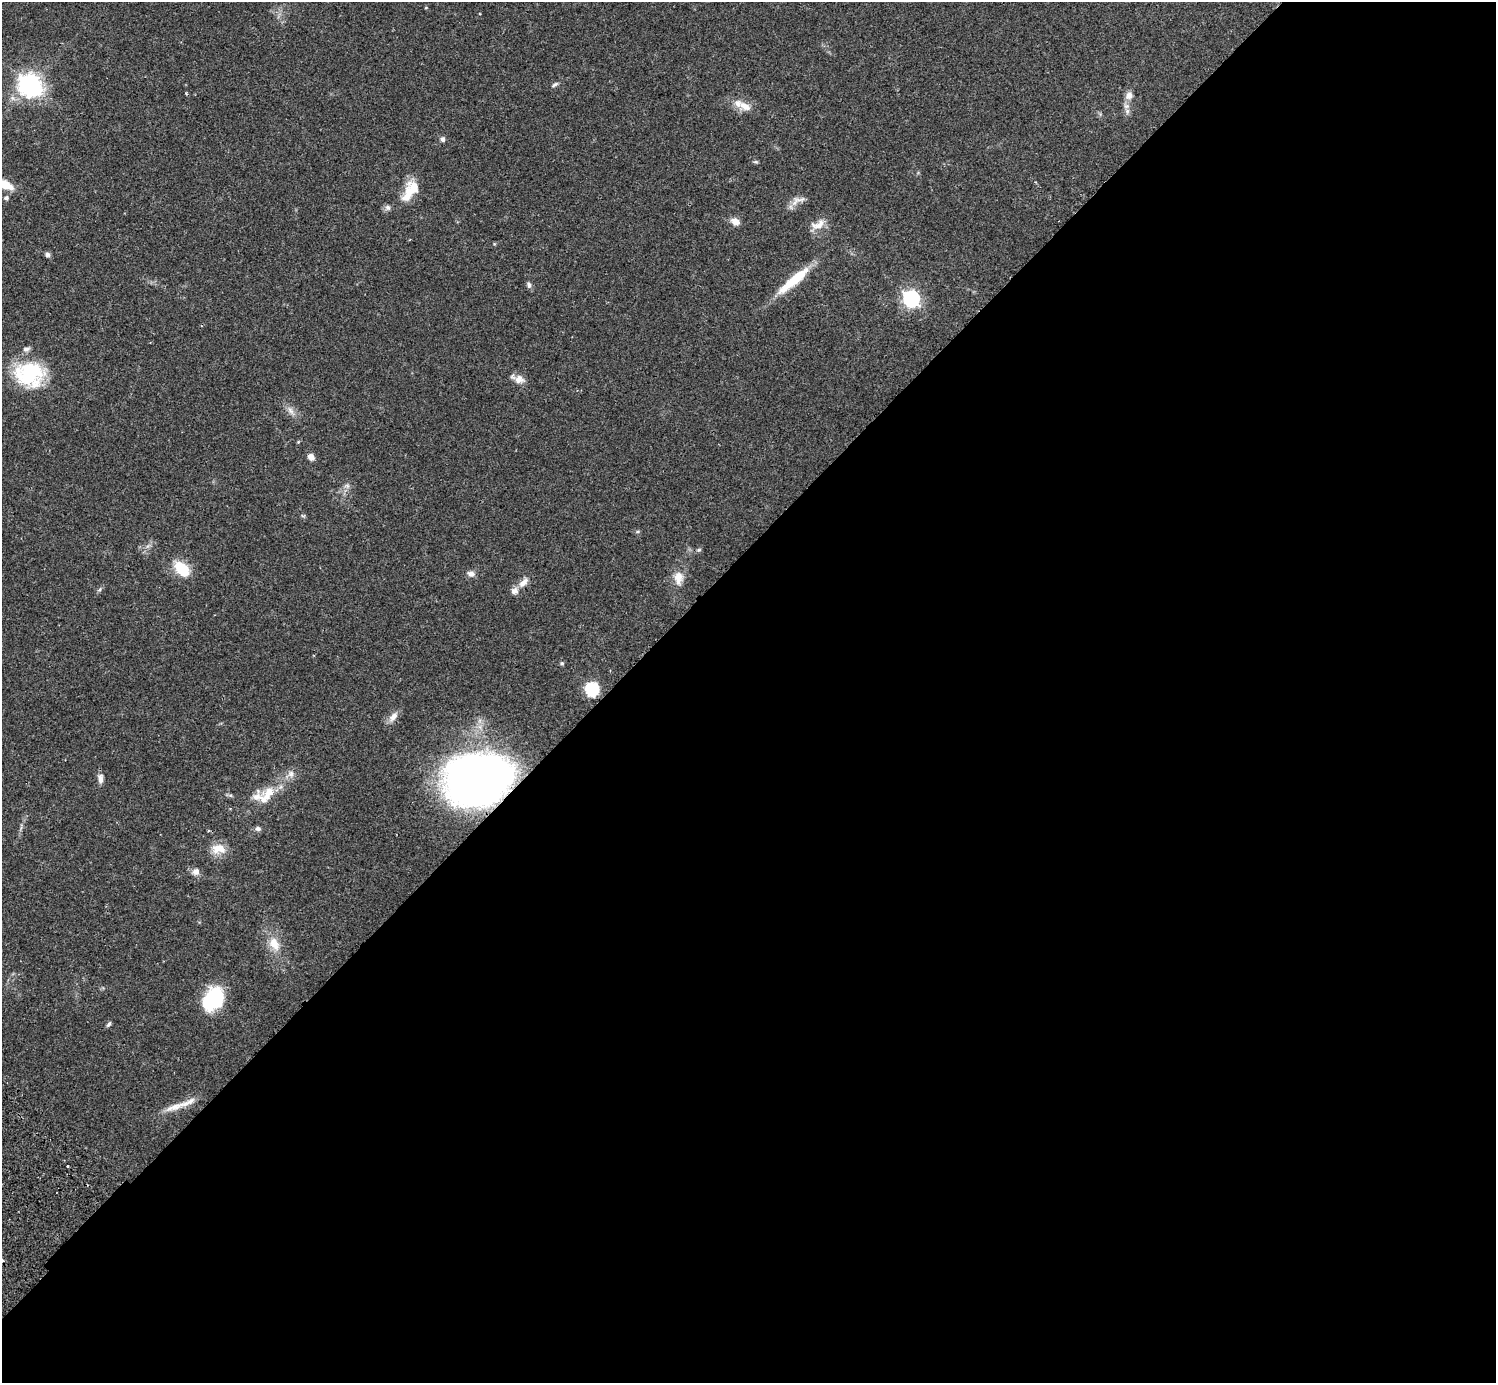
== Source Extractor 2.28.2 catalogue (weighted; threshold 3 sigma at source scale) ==
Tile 12 of 4 x 4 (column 4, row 3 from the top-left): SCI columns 4524-6017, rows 1585-2965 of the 6063 x 6071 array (HDU 1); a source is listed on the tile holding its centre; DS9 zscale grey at full resolution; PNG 1498 x 1385 px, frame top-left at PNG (2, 2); no overlay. Shown black and unused: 59% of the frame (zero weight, under 2 of 3 exposures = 3% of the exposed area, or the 3 px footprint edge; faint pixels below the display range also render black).
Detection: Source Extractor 2.28.2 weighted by HDU 2 'WHT'; one run over the whole footprint, this tile lists its part. Background 0.0823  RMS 0.0059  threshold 0.0265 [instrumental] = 3 sigma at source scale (4.5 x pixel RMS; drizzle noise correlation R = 1.50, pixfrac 1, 0.05/0.05 arcsec/px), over >= 5 px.
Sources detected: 52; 8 inside a brighter listed object's ellipse — not listed separately; the other 44 listed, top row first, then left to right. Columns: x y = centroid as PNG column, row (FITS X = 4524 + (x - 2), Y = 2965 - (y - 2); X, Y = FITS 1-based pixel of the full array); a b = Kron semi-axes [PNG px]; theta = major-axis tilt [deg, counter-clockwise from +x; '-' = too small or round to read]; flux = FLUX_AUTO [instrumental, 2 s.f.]
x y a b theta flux
555 85 11 4 32 1.3
30 86 9 8 - 460
186 94 5 3 - 0.63
1129 96 11 10 - 3.6
745 106 19 10 -26 6.3
442 139 6 6 - 1.6
756 162 7 4 0 0.82
5 185 16 8 -25 11
408 195 26 13 70 11
6 198 5 5 - 1.4
797 200 22 9 26 4.6
388 207 8 8 - 1.8
735 222 10 8 -28 4.6
818 225 20 11 22 6.2
47 255 6 6 - 1.6
794 280 49 10 40 20
529 285 9 6 -69 1.5
911 299 7 7 - 180
29 374 37 29 -5 41
519 379 15 11 -12 4.5
290 411 14 6 -59 3.3
311 457 8 7 - 3.3
347 485 7 4 -19 1.2
699 550 6 5 - 0.85
182 569 20 12 -46 16
471 574 10 7 -11 2.6
679 576 15 13 -5 6
523 582 16 8 46 4.4
100 589 7 3 71 0.95
562 663 6 5 - 0.88
592 689 7 6 - 87
393 717 15 8 51 4.3
291 774 10 9 - 3.1
100 778 12 7 -88 2.8
477 779 57 42 11 360
269 792 16 13 30 8.8
258 829 7 6 - 1.7
218 849 20 13 3 7.9
196 872 9 8 - 3.1
274 944 20 13 -61 9.5
213 999 24 17 58 41
109 1024 8 4 56 1.2
176 1106 34 9 20 8.3
68 1166 3 2 - 1.1
Overlapping masked pixels (flux is a lower limit): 1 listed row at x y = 477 779
Isophote crosses this tile's border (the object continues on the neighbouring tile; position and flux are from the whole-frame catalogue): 1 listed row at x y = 5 185